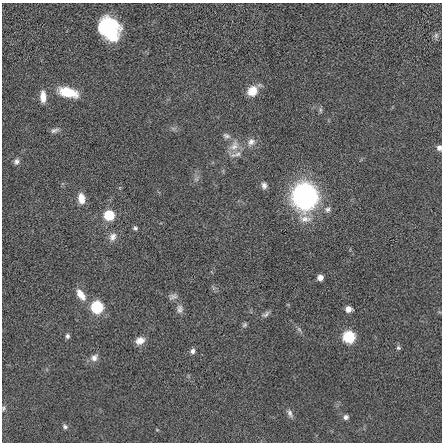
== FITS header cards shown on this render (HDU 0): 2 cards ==
NAXIS1  =                  440 / length of data axis 1
NAXIS2  =                  440 / length of data axis 2

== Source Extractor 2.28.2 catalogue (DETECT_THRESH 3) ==
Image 440 x 440 px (HDU 0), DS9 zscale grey, 1 PNG px = 1 image px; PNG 444 x 444 px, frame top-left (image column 1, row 440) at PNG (2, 3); no overlay
Background -0.00724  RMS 1.4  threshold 4.26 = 3 sigma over >= 5 px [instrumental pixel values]
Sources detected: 43; all 43 listed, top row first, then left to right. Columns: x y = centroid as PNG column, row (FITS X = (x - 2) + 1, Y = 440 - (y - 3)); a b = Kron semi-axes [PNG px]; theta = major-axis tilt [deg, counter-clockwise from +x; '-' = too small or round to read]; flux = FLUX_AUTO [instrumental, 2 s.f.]
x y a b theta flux
113 23 18 8 -34 2500
104 25 15 8 64 5000
111 32 20 14 -75 4600
436 35 9 6 75 280
252 91 13 11 47 1300
68 92 22 10 -14 2600
43 97 14 7 -88 910
320 110 7 4 -89 170
55 130 11 5 21 310
226 136 11 7 -21 330
251 142 12 9 48 630
234 146 17 11 56 1100
439 148 7 6 - 320
238 154 14 7 25 600
16 162 7 7 - 330
196 179 7 5 -44 210
264 185 8 6 -81 370
305 196 16 15 - 29000
81 198 12 8 -84 1000
328 209 8 7 - 350
109 215 6 6 - 4900
305 219 20 10 -4 1100
135 228 5 4 - 190
113 237 12 9 65 620
320 278 5 5 - 570
81 295 16 8 -55 1100
173 296 12 7 21 340
97 307 7 7 - 9300
180 309 11 8 -84 440
348 309 6 5 - 710
266 314 11 6 32 290
245 325 8 5 42 190
299 329 8 5 -54 240
67 336 6 5 - 240
349 337 10 10 - 3200
140 341 11 8 23 770
398 348 6 5 - 160
192 351 7 6 - 330
94 358 11 8 42 530
4 408 7 5 83 170
290 413 12 6 -61 350
346 417 6 6 - 300
65 426 7 6 - 230
At the frame edge (FLAGS 8, measured only in part): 2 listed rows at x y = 439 148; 4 408